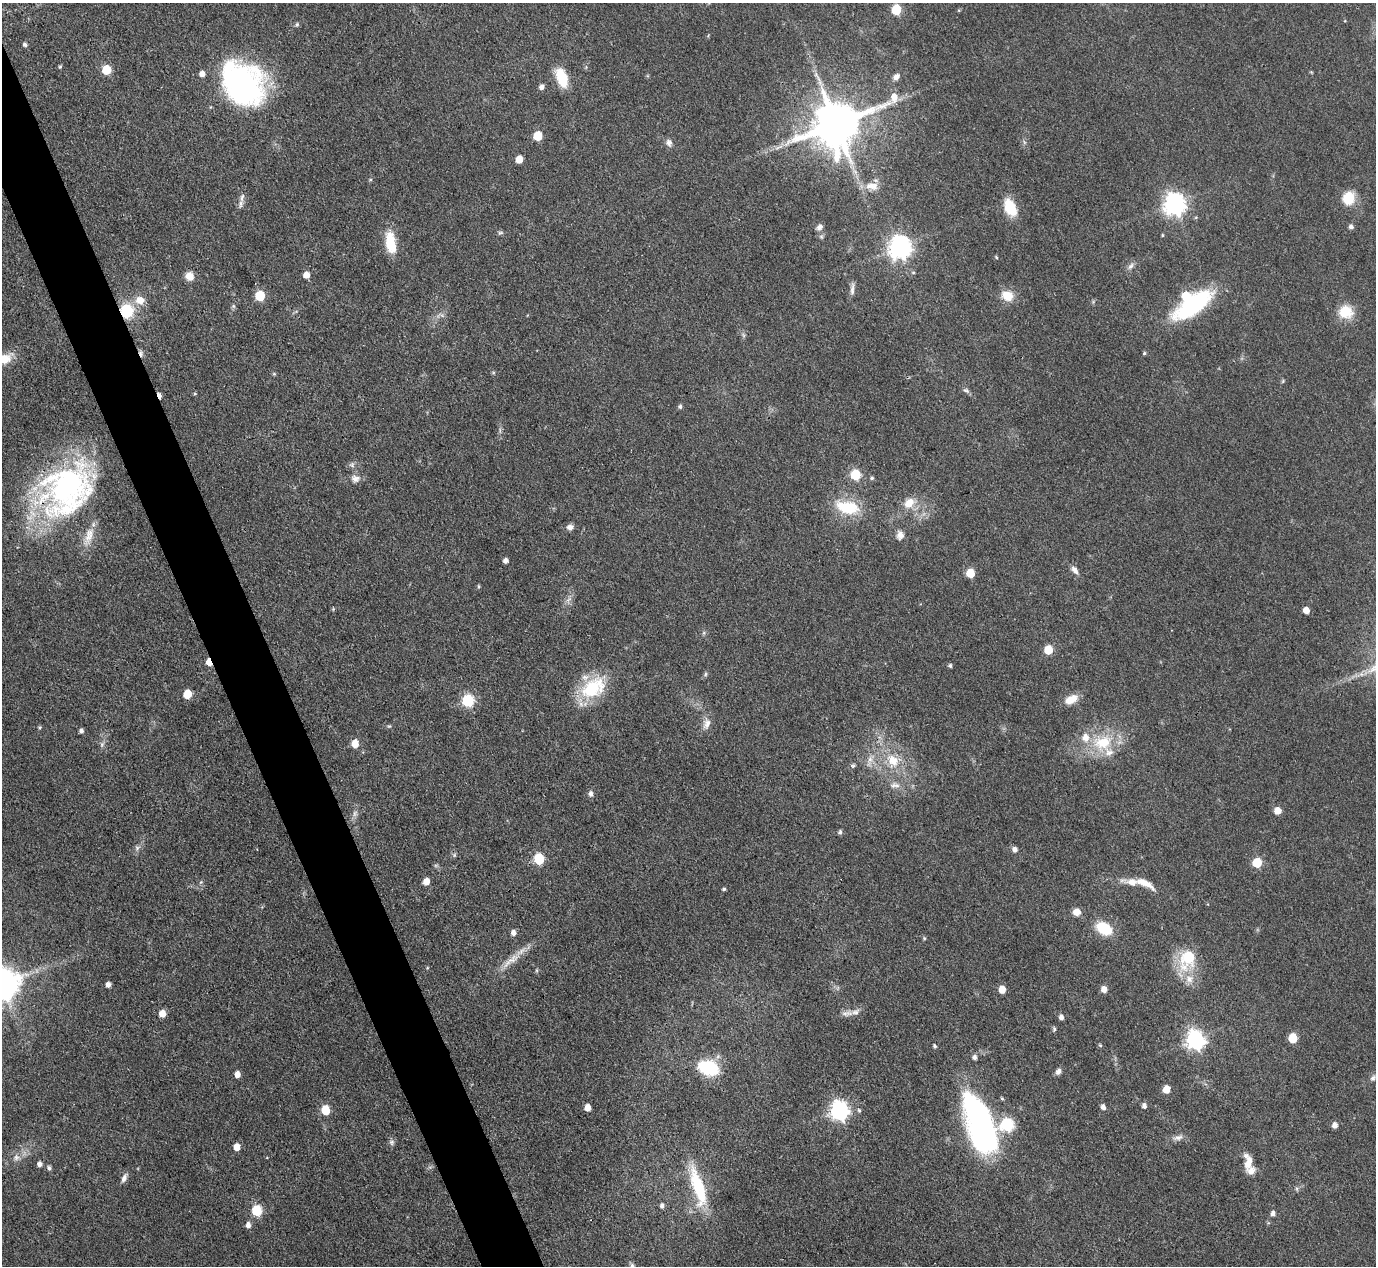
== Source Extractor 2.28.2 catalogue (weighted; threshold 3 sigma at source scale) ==
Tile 11 of 4 x 4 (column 3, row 3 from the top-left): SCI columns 2751-4124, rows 1547-2810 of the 5500 x 5490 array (HDU 1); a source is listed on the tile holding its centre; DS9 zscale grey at full resolution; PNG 1378 x 1268 px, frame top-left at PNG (2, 3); no overlay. Shown black and unused: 4% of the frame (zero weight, under 3 of 4 exposures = <1% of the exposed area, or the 3 px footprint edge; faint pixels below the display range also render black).
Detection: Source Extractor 2.28.2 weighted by HDU 2 'WHT'; one run over the whole footprint, this tile lists its part. Background 0.042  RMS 0.0051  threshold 0.0229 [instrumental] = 3 sigma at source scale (4.5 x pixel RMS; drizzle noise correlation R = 1.50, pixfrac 1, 0.05/0.05 arcsec/px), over >= 5 px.
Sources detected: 160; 1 inside a brighter object's white glare — not listed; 8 inside a brighter listed object's ellipse — not listed separately; the other 151 listed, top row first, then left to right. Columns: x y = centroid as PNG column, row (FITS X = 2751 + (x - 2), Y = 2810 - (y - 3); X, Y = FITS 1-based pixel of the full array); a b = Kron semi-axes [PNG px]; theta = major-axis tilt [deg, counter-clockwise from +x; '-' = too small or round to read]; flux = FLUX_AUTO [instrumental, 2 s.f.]
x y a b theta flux
896 9 6 5 - 30
297 24 6 5 - 0.94
25 45 5 5 - 1.4
60 67 5 4 - 0.7
106 70 6 6 - 20
896 77 9 7 41 2.6
562 78 22 11 -70 14
243 83 51 39 -45 110
542 87 5 5 - 2.3
836 124 16 13 29 2800
538 136 6 6 - 16
1024 142 7 4 -72 0.89
669 143 11 7 -75 2.2
519 159 5 5 - 7.8
370 179 5 3 - 0.55
872 186 20 11 -6 6.7
1348 198 15 13 70 11
241 204 15 6 76 2.4
1174 204 8 8 - 350
1010 207 20 12 -66 14
819 227 9 7 52 2.1
1351 227 5 5 - 1.7
500 233 9 5 13 0.95
1162 235 4 4 - 0.5
390 242 26 11 -81 14
900 247 8 8 - 370
996 257 5 3 - 0.51
1131 266 11 6 53 2
913 272 5 4 - 0.7
306 275 6 5 - 4.5
189 276 9 8 - 4.9
852 289 18 5 86 2.4
260 296 6 6 - 25
1007 296 14 11 -28 8.1
140 300 13 11 -5 6.1
1192 305 44 17 37 61
233 306 6 5 - 0.92
127 311 14 13 - 18
1346 312 18 16 -1 11
743 335 7 4 -71 0.93
141 353 9 5 -79 1.6
1144 353 5 4 - 0.69
5 359 19 12 27 8.5
274 374 6 3 -18 0.63
1283 381 5 4 - 0.61
966 390 9 6 -27 1.4
195 394 5 3 - 0.51
159 396 7 3 -72 2.9
680 407 5 5 - 1.1
352 465 7 7 - 1.6
855 475 6 6 - 34
872 478 5 5 - 0.94
355 479 12 10 -2 3.3
65 490 68 51 47 150
909 503 17 12 38 8
848 507 29 15 -11 23
570 527 8 7 - 2.3
900 535 12 10 -85 3.3
505 561 4 4 - 2
1075 570 12 6 -54 2.6
970 573 6 5 - 15
479 586 5 3 - 0.59
569 599 10 6 44 2.1
333 609 5 5 - 0.57
1306 610 5 5 - 4.9
1048 650 6 5 - 16
209 662 6 4 -69 7.6
950 666 4 4 - 0.98
705 674 6 4 88 0.77
1361 674 7 5 -45 1.3
591 689 31 25 27 28
187 694 6 5 - 15
1071 699 16 9 27 6.6
468 700 7 6 - 54
707 724 16 10 71 4
389 726 6 4 40 0.64
40 727 5 4 - 0.65
81 731 5 4 - 1.6
355 743 6 5 - 8.2
1103 743 31 23 13 24
102 744 9 6 71 1.6
870 760 20 6 68 4.2
893 760 22 15 -50 13
853 766 6 6 - 0.99
893 785 11 7 51 2.7
591 794 6 5 - 2.1
1278 811 5 5 - 6.6
355 813 9 6 75 1.9
840 832 6 5 - 1
137 848 9 6 30 1.6
1015 849 6 5 - 2.3
454 855 6 5 - 0.9
539 859 6 6 - 38
1257 863 6 5 - 21
426 881 6 5 - 5
201 882 6 4 44 0.75
1132 882 28 9 -10 7.5
724 889 4 4 - 0.85
1076 912 8 8 - 4.6
1104 928 14 10 -30 20
513 933 6 5 - 2.8
924 938 5 5 - 0.66
1188 957 12 8 67 34
512 960 18 11 36 6.5
427 968 5 4 - 0.5
537 970 6 4 72 0.64
1190 979 11 10 - 4.7
2 984 10 9 - 1100
108 985 5 5 - 2.3
1002 989 5 5 - 7.5
1104 989 6 5 - 4
847 1013 17 7 4 3.1
162 1014 6 5 - 6.2
1061 1017 5 5 - 2.2
1054 1029 6 4 -74 0.98
1293 1038 6 5 - 18
1195 1040 8 7 - 230
1100 1045 5 4 - 0.74
935 1046 5 4 - 1
975 1057 6 5 - 1.8
709 1068 19 13 -20 31
1058 1071 9 6 48 2.2
237 1074 5 5 - 4.5
1373 1078 9 6 45 1.5
1166 1089 6 6 - 7.4
1002 1098 5 4 - 0.7
1144 1106 6 5 - 2.1
588 1107 5 5 - 5
1103 1107 6 5 - 2.4
325 1110 6 5 - 19
839 1110 8 7 - 220
859 1110 6 4 -62 0.87
980 1124 62 24 -70 140
1007 1125 7 6 - 68
1335 1125 6 5 - 2.9
1178 1138 15 7 11 2.9
392 1142 8 7 - 1.4
237 1147 6 5 - 5.6
1246 1156 10 7 -29 2.2
16 1157 9 8 - 2.6
39 1164 5 5 - 2.1
49 1168 5 5 - 1.4
1251 1171 14 11 -42 4.4
124 1178 12 6 64 2.3
698 1187 52 14 -73 29
1297 1189 7 4 -72 0.8
662 1206 6 5 - 1.7
256 1210 6 6 - 34
1273 1213 6 4 82 2.1
248 1225 6 5 - 2.6
632 1266 7 6 - 1.4
Overlapping masked pixels (flux is a lower limit): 5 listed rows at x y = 127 311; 141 353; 159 396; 65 490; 209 662
Isophote crosses this tile's border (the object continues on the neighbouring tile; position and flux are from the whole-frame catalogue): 3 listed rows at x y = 5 359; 2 984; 632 1266